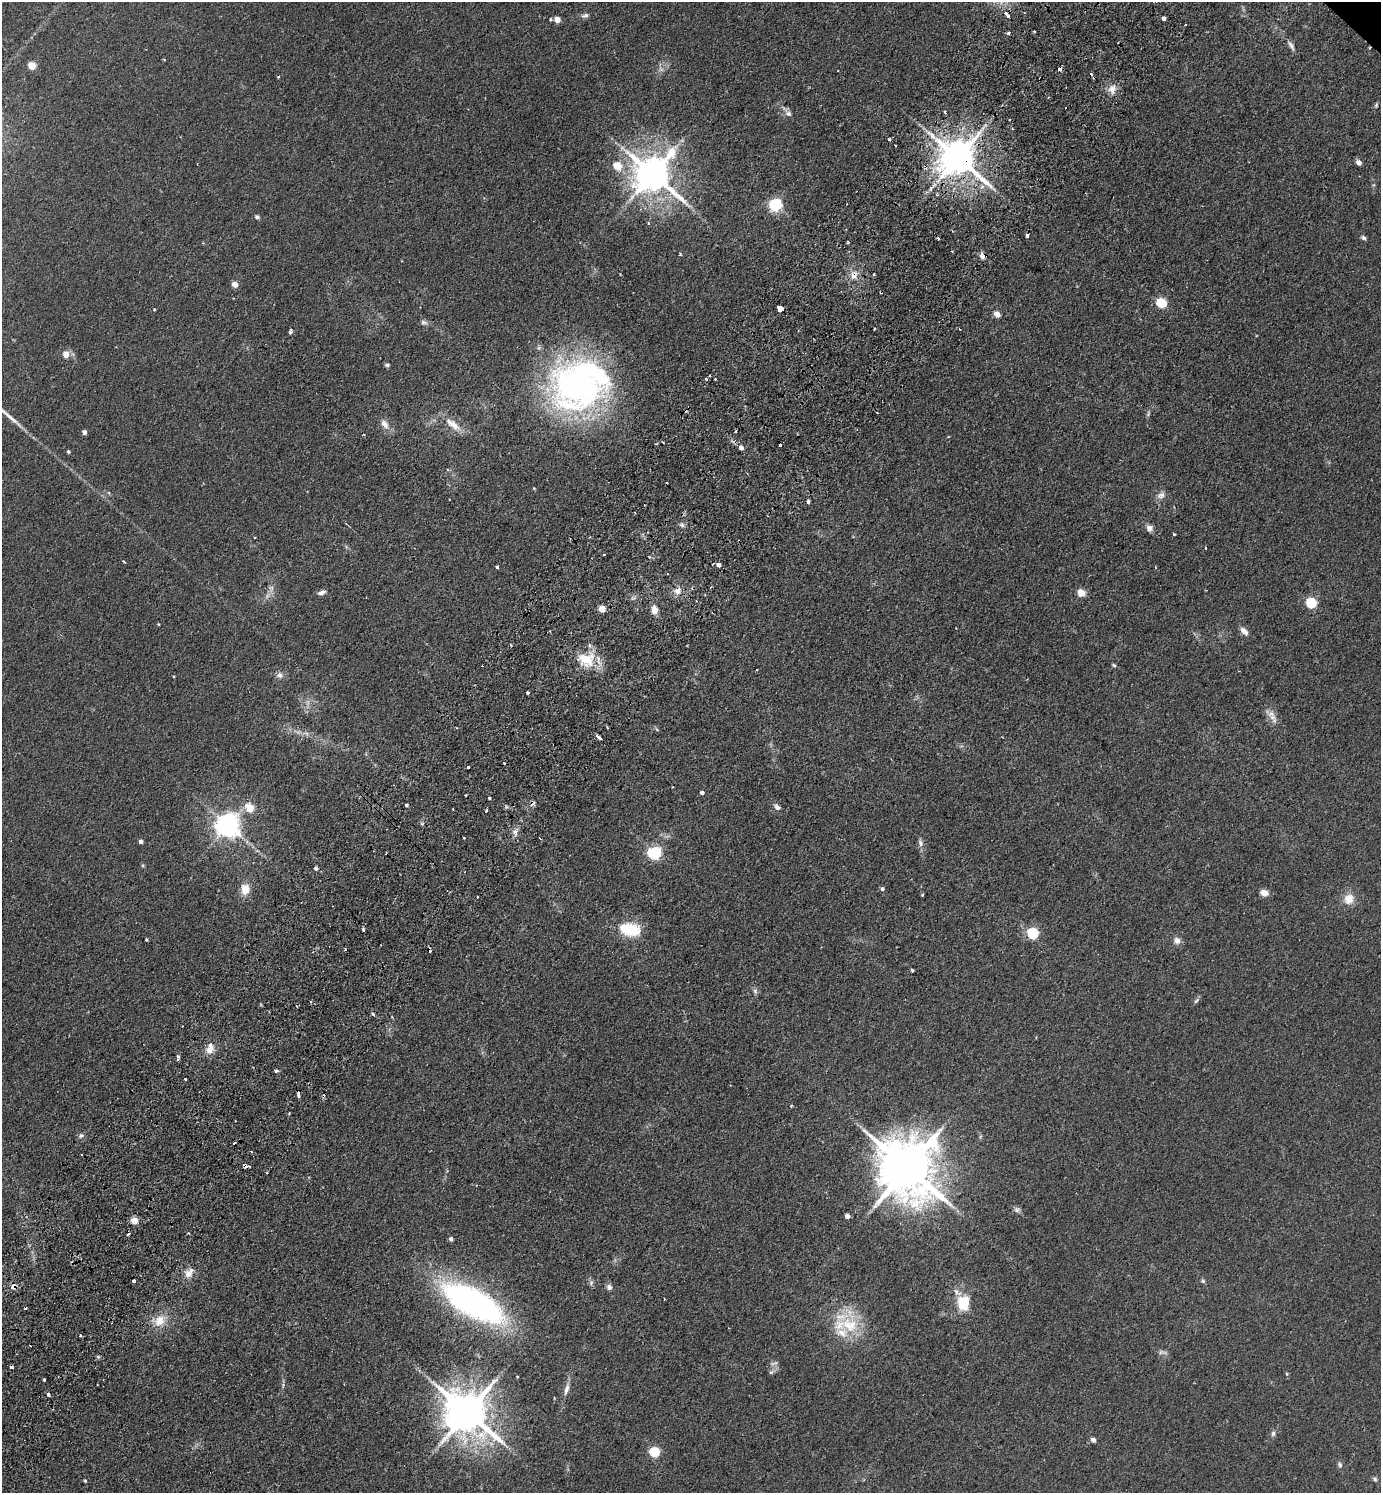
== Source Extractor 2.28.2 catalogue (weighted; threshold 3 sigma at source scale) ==
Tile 7 of 4 x 4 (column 3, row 2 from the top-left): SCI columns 3101-4479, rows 3024-4514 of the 6059 x 6046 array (HDU 1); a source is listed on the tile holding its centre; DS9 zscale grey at full resolution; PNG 1383 x 1495 px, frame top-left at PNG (2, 2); no overlay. Shown black and unused: <1% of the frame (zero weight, under 2 of 3 exposures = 3% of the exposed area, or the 3 px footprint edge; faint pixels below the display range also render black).
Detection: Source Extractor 2.28.2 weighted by HDU 2 'WHT'; one run over the whole footprint, this tile lists its part. Background 0.0273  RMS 0.0043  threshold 0.0193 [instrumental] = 3 sigma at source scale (4.5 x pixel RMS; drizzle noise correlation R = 1.50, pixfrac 1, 0.05/0.05 arcsec/px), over >= 5 px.
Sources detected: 187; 1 too faint to see at this stretch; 25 cosmic-ray / hot-pixel residue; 2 long thin detections or spike segments (spike, bleed or trail) — not listed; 5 inside a brighter listed object's ellipse — not listed separately; the other 154 listed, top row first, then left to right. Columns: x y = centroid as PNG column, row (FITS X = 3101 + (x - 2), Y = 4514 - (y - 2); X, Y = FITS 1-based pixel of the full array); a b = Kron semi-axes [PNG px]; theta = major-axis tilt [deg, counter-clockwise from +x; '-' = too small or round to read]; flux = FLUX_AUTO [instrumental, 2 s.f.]
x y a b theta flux
1007 15 7 3 -45 4
585 16 10 6 14 1.3
1164 18 4 3 - 1.3
550 19 4 4 - 0.51
557 20 5 4 - 4.7
1185 24 3 2 - 0.72
1034 31 3 3 - 0.88
1008 33 3 3 - 1.2
1291 45 15 5 -60 1.8
1369 48 3 3 - 0.42
164 59 3 3 - 0.43
31 65 5 5 - 12
1059 69 4 3 - 2.5
1091 74 3 3 - 0.7
278 77 3 3 - 0.59
1112 89 14 10 76 3.5
1376 105 7 4 76 0.67
945 112 3 3 - 1.4
788 114 10 7 -23 1.8
889 139 4 3 - 1.5
957 158 11 10 - 1300
1359 162 5 4 - 3
617 166 5 5 - 11
652 174 12 11 - 1300
775 205 6 6 - 74
257 217 6 5 - 1
648 223 4 3 - 0.67
1027 235 4 3 - 1.4
938 238 3 3 - 1
1364 238 7 4 -35 1
848 243 3 2 - 0.75
680 254 3 3 - 1.1
982 256 9 7 -64 1.6
854 275 10 9 - 3.3
874 275 3 3 - 0.53
235 284 5 4 - 4.3
1161 303 5 5 - 30
154 309 3 3 - 0.42
780 309 3 3 - 88
997 314 5 4 - 6.1
424 322 9 6 -12 1.3
874 329 3 2 - 0.35
290 332 4 3 - 1.1
66 354 6 5 - 4.9
387 365 5 4 - 0.95
710 375 3 3 - 0.98
706 379 3 2 - 1.6
715 379 2 2 - 0.44
579 385 61 50 19 160
1148 414 8 4 89 0.7
385 424 15 8 -53 3.1
453 424 27 9 -37 6.3
84 432 4 4 - 2
364 434 3 2 - 0.39
741 448 5 4 - 2
68 452 4 3 - 0.66
1161 495 12 9 41 2.4
808 502 4 4 - 1.1
682 525 6 6 - 1.1
1149 528 8 8 - 2
1174 534 3 3 - 0.53
255 537 3 2 - 0.33
604 554 3 2 - 0.33
124 561 4 3 - 0.53
718 565 4 4 - 5.3
497 567 3 3 - 1.9
271 588 9 6 -78 1.7
678 591 9 8 - 3.1
322 592 10 6 19 1.7
1081 593 9 8 - 3.6
1311 603 6 5 - 35
602 609 5 4 - 8.1
654 610 9 7 -86 3.4
158 624 3 3 - 0.37
1244 631 11 6 -46 2.7
585 659 22 16 -23 13
1114 665 5 4 - 0.56
756 670 3 2 - 0.35
279 675 9 8 - 1.8
528 692 3 3 - 0.9
1272 717 19 8 -64 3.5
599 737 6 3 -40 3.3
468 767 3 3 - 1
702 793 4 4 - 1.2
489 798 3 3 - 0.99
407 805 3 3 - 1.9
777 807 8 6 -47 1.7
250 808 5 5 - 14
228 825 7 7 - 410
515 832 12 6 89 2.1
540 838 3 2 - 0.65
141 841 4 4 - 1.8
920 843 10 7 -78 1.6
386 853 3 2 - 0.38
654 853 7 6 - 80
316 868 4 4 - 1.2
245 889 14 10 82 5.5
882 889 5 4 - 1
1264 893 9 6 -20 3.1
922 895 3 3 - 0.61
478 897 3 2 - 0.4
1349 899 13 12 - 5.1
363 929 3 3 - 1.2
630 929 27 16 -9 14
1033 933 5 5 - 46
146 940 3 3 - 0.54
1177 941 9 8 - 2.2
345 949 4 3 - 0.44
912 970 3 3 - 0.94
755 991 9 5 -80 1.1
1196 1001 9 4 45 0.88
297 1006 3 2 - 0.47
373 1014 4 3 - 2.4
209 1050 11 8 27 3
177 1056 5 4 - 0.72
276 1071 4 4 - 0.82
186 1079 3 3 - 1
298 1095 6 3 -84 2.1
791 1105 4 3 - 0.5
81 1136 8 6 38 1.2
251 1152 3 3 - 1.2
82 1155 2 2 - 0.47
246 1166 5 3 - 1.8
907 1168 18 15 -52 2800
1017 1210 8 7 - 1.2
847 1216 4 4 - 2.1
134 1221 5 4 - 8.7
451 1239 4 4 - 1.3
189 1273 13 9 50 3.7
134 1281 3 3 - 2.4
1203 1281 5 5 - 0.73
591 1283 7 6 - 1.1
13 1286 9 6 -83 2
609 1287 8 7 - 1.4
473 1303 50 20 -29 170
963 1303 21 16 90 12
160 1321 17 12 46 7.1
849 1325 29 26 -7 19
80 1335 3 3 - 0.8
1162 1352 12 5 -3 1.3
98 1357 6 3 -19 0.61
771 1372 8 5 44 0.98
1287 1374 5 3 - 0.44
517 1377 3 3 - 0.37
44 1380 3 3 - 1.1
566 1389 14 6 74 2.6
48 1394 4 3 - 1.5
467 1413 14 12 -43 1700
1273 1434 7 5 86 1.1
1093 1440 4 4 - 2
654 1452 5 5 - 31
1340 1465 8 6 -69 1.1
1375 1479 8 4 -68 0.82
85 1481 4 4 - 0.54
Overlapping masked pixels (flux is a lower limit): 10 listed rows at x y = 1369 48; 1059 69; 957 158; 982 256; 854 275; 718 565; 678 591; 298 1095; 246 1166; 13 1286